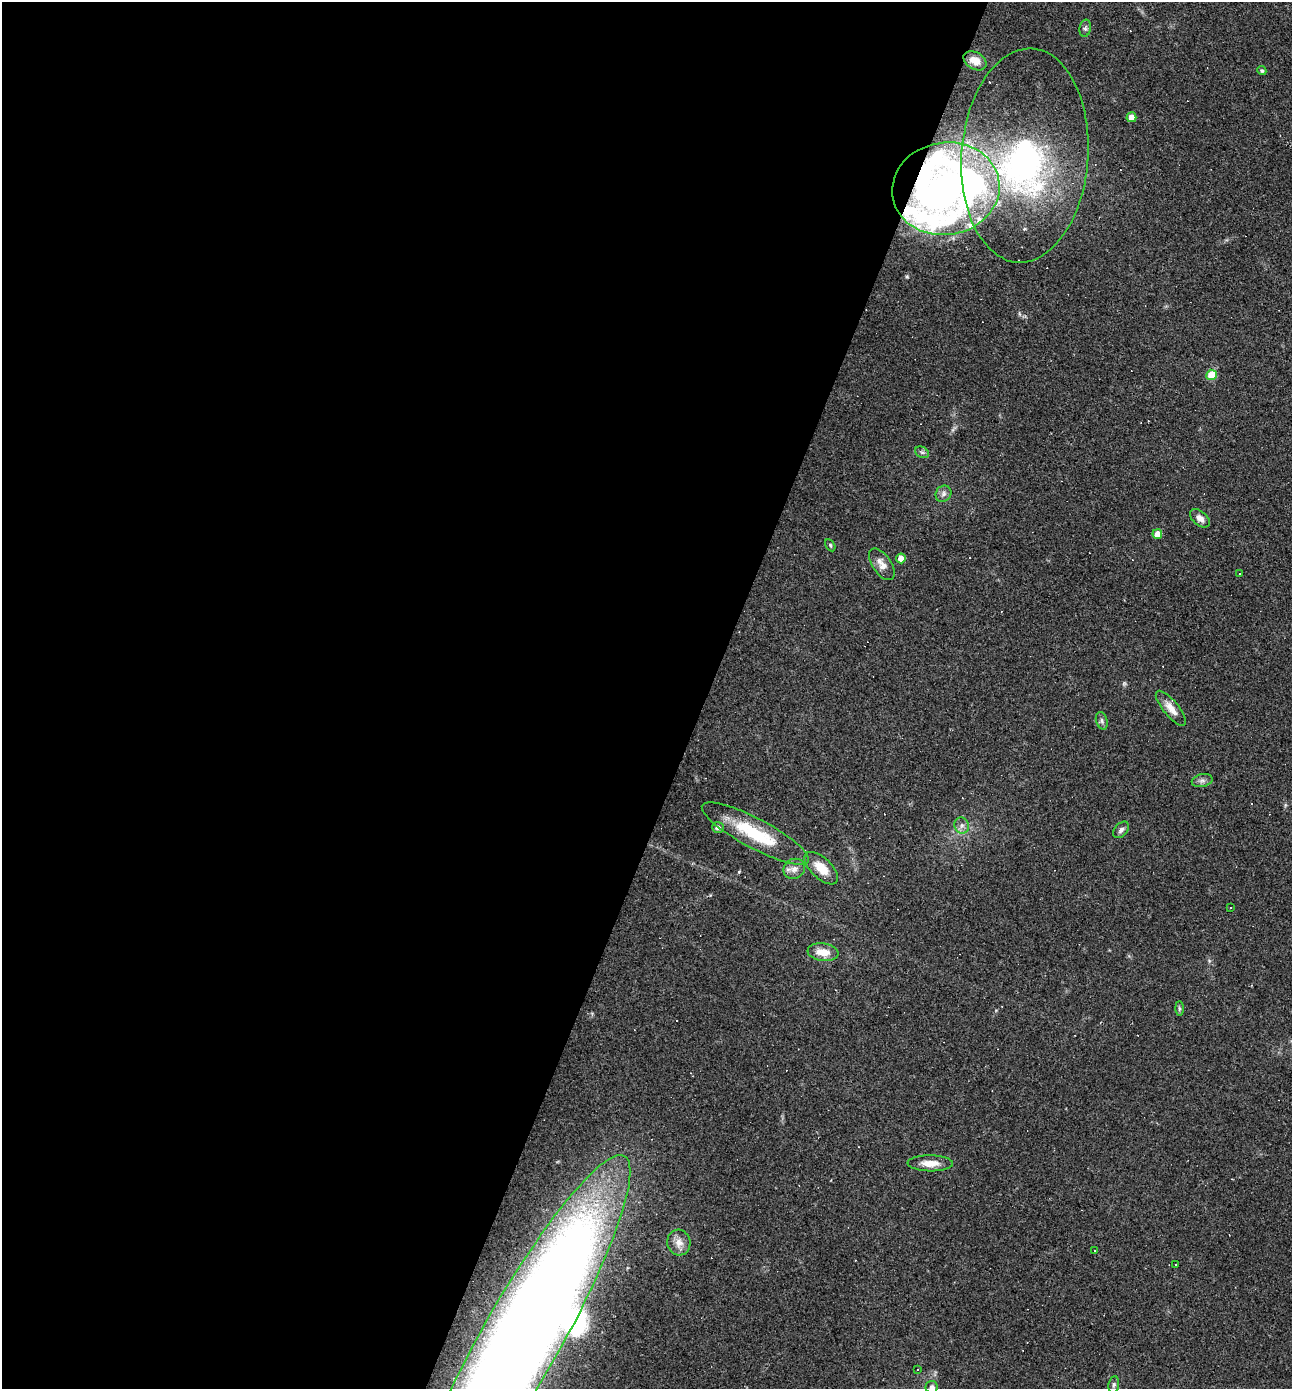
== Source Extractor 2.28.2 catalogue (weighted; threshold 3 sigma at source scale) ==
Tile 5 of 4 x 4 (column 1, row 2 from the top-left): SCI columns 135-1424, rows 2776-4162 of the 5563 x 5550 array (HDU 1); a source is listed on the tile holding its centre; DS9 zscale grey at full resolution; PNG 1294 x 1391 px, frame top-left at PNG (2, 2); each listed source drawn as its Kron ellipse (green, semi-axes under 4 px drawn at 4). Shown black and unused: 55% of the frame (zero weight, under 2 of 3 exposures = <1% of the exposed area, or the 3 px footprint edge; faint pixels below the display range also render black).
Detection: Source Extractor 2.28.2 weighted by HDU 2 'WHT'; one run over the whole footprint, this tile lists its part. Background 0.082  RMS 0.0066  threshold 0.0296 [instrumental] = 3 sigma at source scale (4.5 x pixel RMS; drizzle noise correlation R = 1.50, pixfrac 1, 0.05/0.05 arcsec/px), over >= 5 px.
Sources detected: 55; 2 inside a brighter object's white glare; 17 cosmic-ray / hot-pixel residue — neither listed nor drawn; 1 inside a brighter listed object's ellipse — not listed separately; the other 35 listed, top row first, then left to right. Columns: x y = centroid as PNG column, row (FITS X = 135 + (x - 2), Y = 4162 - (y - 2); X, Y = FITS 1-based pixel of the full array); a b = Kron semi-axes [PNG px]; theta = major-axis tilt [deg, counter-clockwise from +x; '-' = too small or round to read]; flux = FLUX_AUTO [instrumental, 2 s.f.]
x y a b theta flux
1085 28 9 5 79 1.7
975 61 12 8 -30 6.6
1262 71 4 4 - 1.1
1131 117 5 5 - 6.1
1025 155 107 63 86 190
946 189 54 46 9 330
1211 375 5 5 - 19
922 452 7 5 -29 1.6
943 494 8 7 - 2.6
1200 518 12 7 -40 4
1157 534 5 5 - 6.8
830 545 7 4 -61 0.97
901 558 5 5 - 7.2
882 564 18 9 -56 5.9
1239 573 3 2 - 0.86
1171 708 22 7 -51 6.7
1102 721 9 5 -73 1.8
1202 781 10 6 13 2.4
962 825 8 7 - 2.8
718 827 6 5 - 2.3
1121 830 9 6 48 2.1
755 833 60 15 -28 39
821 868 21 10 -43 11
794 869 11 9 31 4.6
1231 908 3 3 - 0.84
823 952 15 9 -8 9.2
1179 1008 7 4 -90 1.1
930 1163 23 8 -1 8.5
679 1243 13 11 -76 5.6
1095 1251 2 2 - 0.55
1175 1264 2 2 - 0.47
521 1340 211 39 61 2200
917 1370 3 3 - 2.1
1114 1385 8 5 80 1.6
932 1387 6 6 - 2.4
Overlapping masked pixels (flux is a lower limit): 2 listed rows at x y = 946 189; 521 1340
Isophote crosses this tile's border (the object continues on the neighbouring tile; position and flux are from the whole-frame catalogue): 2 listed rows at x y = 521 1340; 932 1387